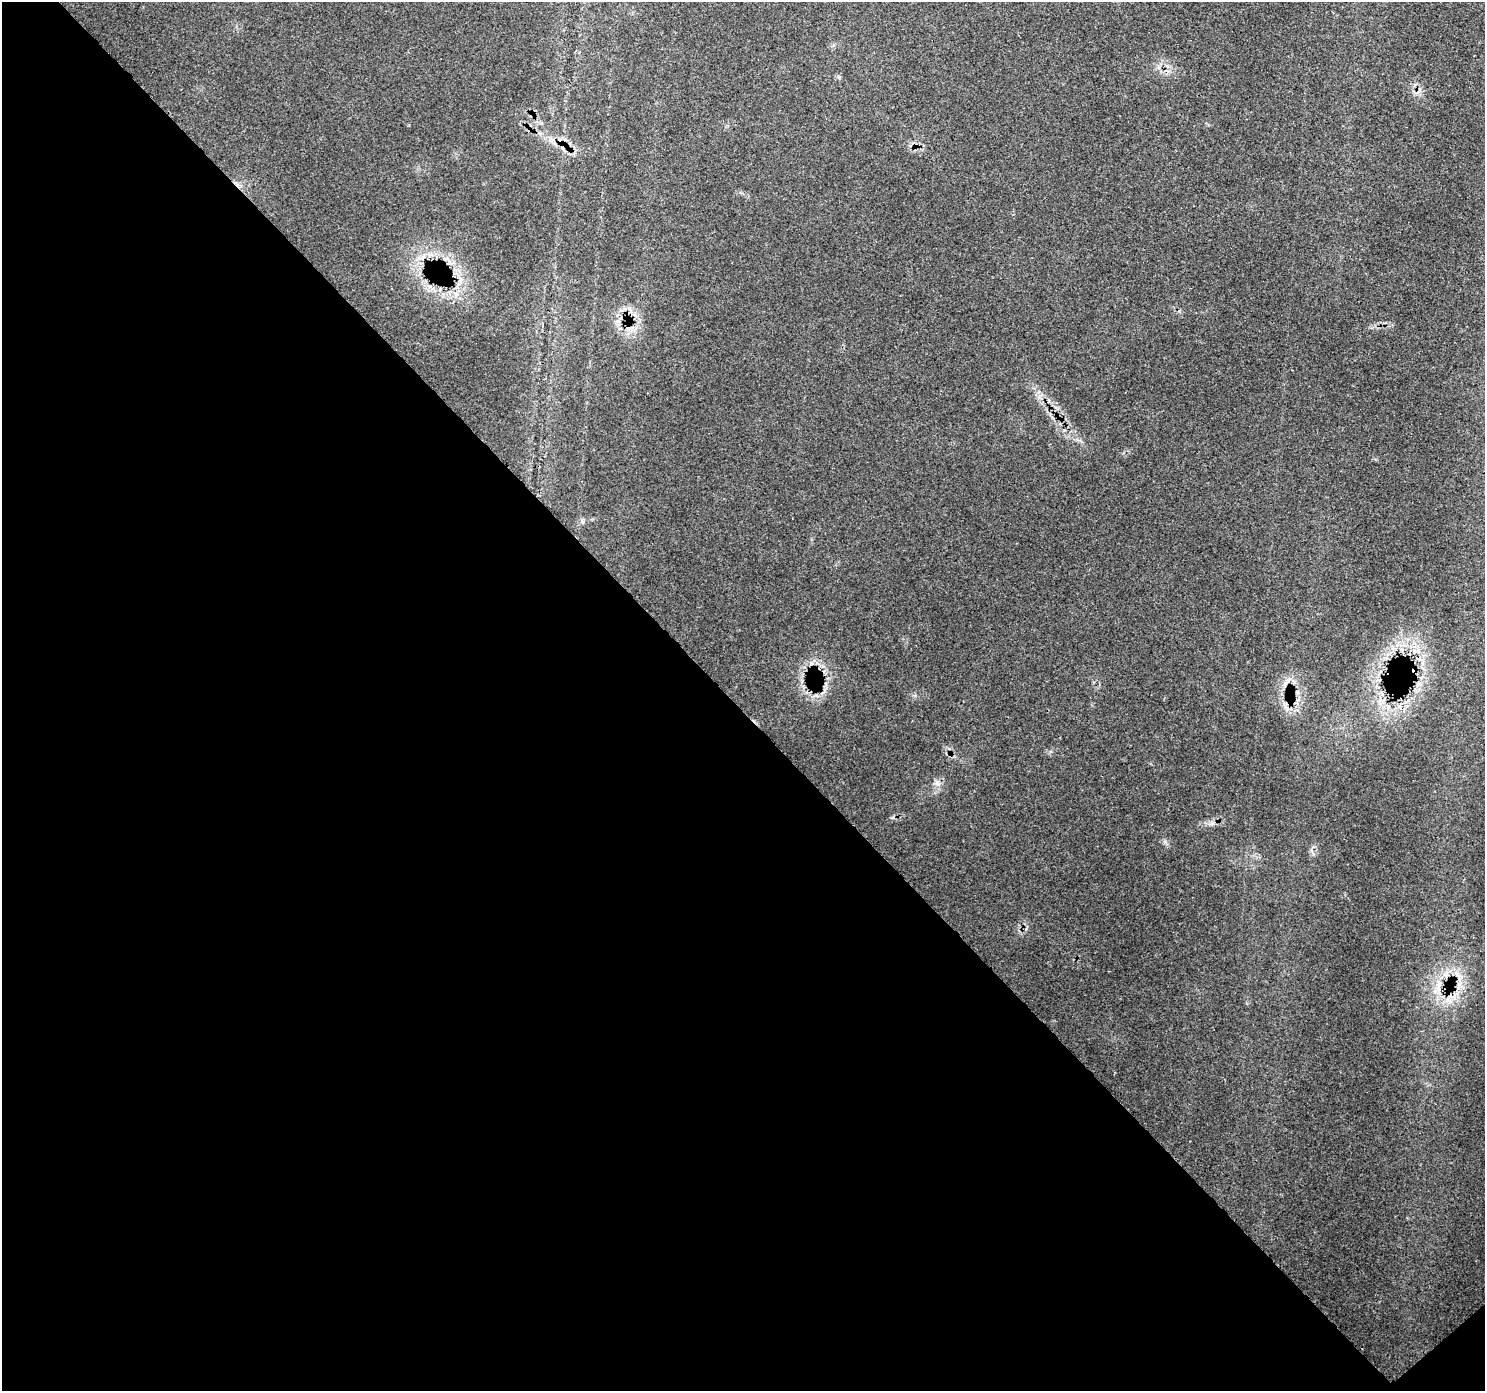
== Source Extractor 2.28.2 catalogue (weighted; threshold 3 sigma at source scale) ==
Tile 14 of 4 x 4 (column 2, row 4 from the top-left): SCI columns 1573-3055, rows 228-1616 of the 6114 x 6074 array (HDU 1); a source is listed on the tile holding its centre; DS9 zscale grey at full resolution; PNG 1487 x 1393 px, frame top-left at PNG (2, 2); no overlay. Shown black and unused: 49% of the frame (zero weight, under 3 of 4 exposures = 8% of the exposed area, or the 3 px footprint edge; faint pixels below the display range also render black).
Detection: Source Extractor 2.28.2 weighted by HDU 2 'WHT'; one run over the whole footprint, this tile lists its part. Background 0.126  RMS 0.0044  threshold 0.0197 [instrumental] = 3 sigma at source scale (4.5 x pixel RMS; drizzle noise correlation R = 1.50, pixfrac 1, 0.0396/0.0396 arcsec/px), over >= 5 px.
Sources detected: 8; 1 cosmic-ray / hot-pixel residue — not listed; the other 7 listed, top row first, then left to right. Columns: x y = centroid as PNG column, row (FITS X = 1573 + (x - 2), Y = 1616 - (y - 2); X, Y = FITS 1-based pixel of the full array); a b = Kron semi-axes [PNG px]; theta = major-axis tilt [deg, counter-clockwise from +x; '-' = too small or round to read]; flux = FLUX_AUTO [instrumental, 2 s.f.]
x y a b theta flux
456 294 7 5 -46 1.3
1418 650 10 5 42 2
1297 692 6 6 - 1.3
937 783 9 6 -63 1.8
1458 976 18 7 -54 4.9
1439 984 16 8 79 5
1458 988 7 5 47 2
Overlapping masked pixels (flux is a lower limit): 3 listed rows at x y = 1458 976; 1439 984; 1458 988